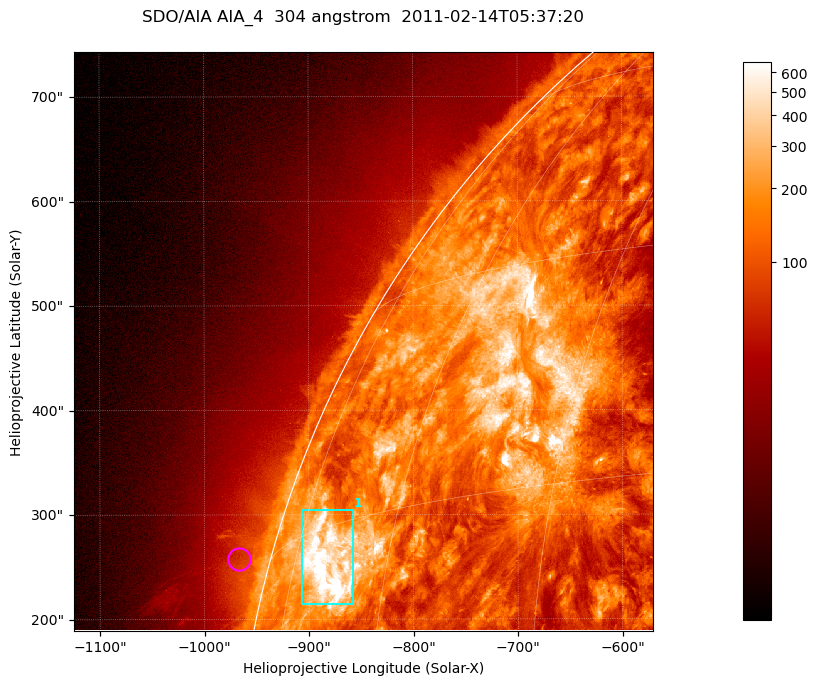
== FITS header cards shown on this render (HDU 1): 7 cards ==
TELESCOP= 'SDO/AIA '           / For AIA: SDO/AIA
INSTRUME= 'AIA_4   '           / For AIA: AIA_ATA1, AIA_ATA2, AIA_ATA3 or AIA_AT
WAVELNTH=                  304 / [angstrom] Wavelength
WAVEUNIT= 'angstrom'           / Wavelength unit: angstrom
DATE-OBS= '2011-02-14T05:37:20.131' / [ISO] Date when observation started; ISO 8
CTYPE1  = 'HPLN-TAN'           / CTYPE1; Typically HPLN
CTYPE2  = 'HPLT-TAN'           / CTYPE2; Typically HPLT

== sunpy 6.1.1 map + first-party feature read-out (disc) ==
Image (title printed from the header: SDO/AIA AIA_4  304 angstrom  2011-02-14T05:37:20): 923 x 923 px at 0.6 arcsec/px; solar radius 972 arcsec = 1619 px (partial field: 4.9% of the solar disc is inside the frame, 47% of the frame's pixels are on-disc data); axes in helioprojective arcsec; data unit not stated in the header (colour bar unlabelled)
Orientation: roll -0.132 deg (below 1 deg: not rotated)
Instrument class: DISC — disc imager (sunpy class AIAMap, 304 A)
Bright regions (active regions / flare kernels): reference = the on-disc median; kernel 7 px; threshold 5 sigma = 366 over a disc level ~129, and >= 1.15x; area >= 851 px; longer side >= 11 px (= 6.6 arcsec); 1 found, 1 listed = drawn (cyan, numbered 1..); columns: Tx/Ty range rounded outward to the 2 arcsec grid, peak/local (2 s.f.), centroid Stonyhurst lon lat
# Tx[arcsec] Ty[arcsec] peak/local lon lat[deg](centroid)
1 -908..-858 214..306 11 -69 +12
Off-limb structures (1.02-1.3 R_sun): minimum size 400 px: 3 found; the strongest spans PA ~75 deg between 1.02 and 1.06 R_sun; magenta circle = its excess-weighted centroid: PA ~75 deg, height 1.03 R_sun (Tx ~-968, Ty ~258 arcsec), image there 1.5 x the reference